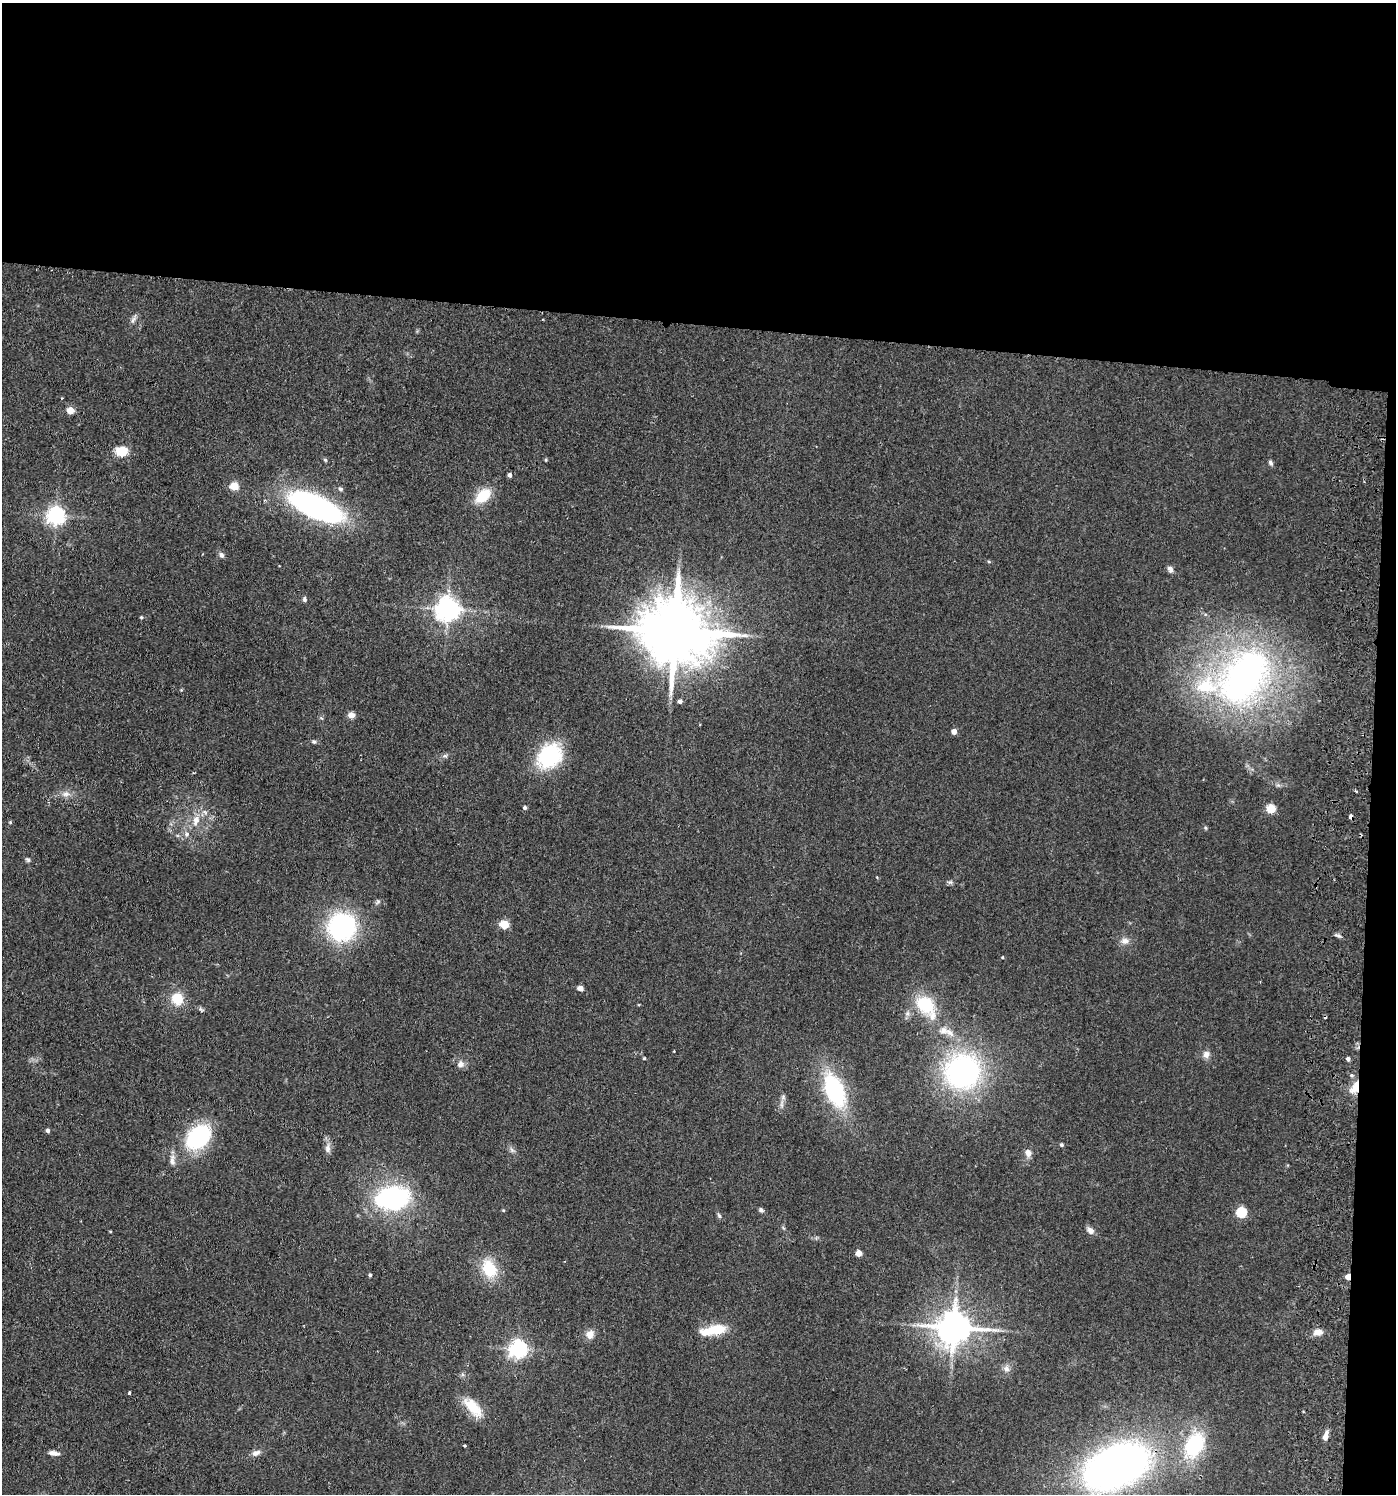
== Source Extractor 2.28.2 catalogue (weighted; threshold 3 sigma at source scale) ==
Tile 3 of 3 x 3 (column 3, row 1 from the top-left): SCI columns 3055-4448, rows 2991-4482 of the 4609 x 4488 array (HDU 1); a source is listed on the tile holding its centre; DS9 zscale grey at full resolution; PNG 1398 x 1496 px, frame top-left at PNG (2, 3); no overlay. Shown black and unused: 23% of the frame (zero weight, under 2 of 3 exposures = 3% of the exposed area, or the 3 px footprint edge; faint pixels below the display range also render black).
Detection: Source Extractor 2.28.2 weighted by HDU 2 'WHT'; one run over the whole footprint, this tile lists its part. Background 0.0953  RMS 0.0087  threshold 0.0389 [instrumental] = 3 sigma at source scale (4.5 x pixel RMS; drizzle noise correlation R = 1.50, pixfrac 1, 0.05/0.05 arcsec/px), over >= 5 px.
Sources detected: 88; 1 inside a brighter object's white glare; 2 cosmic-ray / hot-pixel residue — not listed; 3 inside a brighter listed object's ellipse — not listed separately; the other 82 listed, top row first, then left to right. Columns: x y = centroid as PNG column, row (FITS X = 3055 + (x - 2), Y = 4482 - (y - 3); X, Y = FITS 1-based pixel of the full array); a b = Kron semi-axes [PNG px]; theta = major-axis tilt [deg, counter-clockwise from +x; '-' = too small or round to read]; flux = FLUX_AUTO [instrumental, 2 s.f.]
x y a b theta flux
133 320 11 6 58 3
70 410 5 5 - 20
121 451 14 11 4 15
546 460 4 3 - 0.97
1270 463 7 5 -62 2
510 475 4 4 - 2.7
234 486 5 5 - 33
340 489 7 4 -27 1.6
483 496 17 10 40 24
316 507 53 20 -24 200
56 515 6 6 - 380
221 555 8 6 -65 2.7
1170 569 9 6 -63 3.1
304 599 7 5 -82 1.8
448 609 7 7 - 840
141 617 4 4 - 1.2
675 631 20 16 -11 8300
1244 676 61 40 52 360
181 690 4 4 - 0.79
680 701 5 4 - 2.8
351 715 8 7 - 4.5
954 731 4 4 - 6.5
314 742 6 6 - 1.7
445 756 7 4 1 1.6
550 756 21 17 40 84
1356 791 4 3 - 0.95
66 794 10 8 4 4.6
525 807 4 4 - 2
1271 809 5 5 - 41
196 820 16 9 72 9.6
10 822 5 4 - 0.95
1206 828 5 3 - 1.1
187 834 8 7 - 3.7
28 860 7 5 -44 1.5
950 882 6 5 - 1.8
504 924 5 5 - 37
342 927 26 26 - 120
1125 941 11 8 -6 5
1002 957 4 3 - 0.95
580 988 7 5 -13 3.4
177 999 15 14 - 18
925 1004 23 18 -42 35
908 1013 7 4 71 2
943 1031 12 10 10 7.2
1206 1054 10 8 78 4.5
644 1058 3 3 - 1
1348 1059 5 4 - 2.5
461 1064 10 9 - 4.6
962 1071 35 32 78 190
1352 1075 4 3 - 2.7
1355 1087 15 9 68 12
835 1090 26 14 -67 110
48 1131 4 4 - 2.7
198 1137 24 17 45 90
1061 1145 5 4 - 1.4
328 1148 12 7 88 4.6
1028 1153 10 8 -82 5
172 1160 18 7 -87 5
393 1198 29 21 8 140
503 1210 4 3 - 0.83
761 1210 6 5 - 2.1
1241 1212 5 5 - 73
719 1216 7 5 -62 1.6
1090 1230 9 7 -46 4.2
859 1253 5 4 - 9.9
489 1269 22 16 -67 29
370 1275 4 3 - 1.5
1348 1277 4 4 - 14
954 1328 10 9 - 2100
717 1329 20 12 6 21
1318 1332 12 7 -1 6
590 1334 11 9 60 6.8
518 1349 6 6 - 370
1006 1369 9 8 - 3.9
129 1393 3 3 - 1.2
473 1407 30 13 -47 21
1325 1436 10 5 75 5.4
1194 1445 28 18 62 62
465 1446 3 3 - 0.87
54 1453 13 5 -8 4.6
256 1453 12 7 22 4.2
1116 1467 49 29 24 590
Overlapping masked pixels (flux is a lower limit): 2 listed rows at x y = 1355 1087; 1348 1277
Unlisted compact peaks at least as high as the median listed source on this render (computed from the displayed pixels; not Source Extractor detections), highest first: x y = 1339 936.